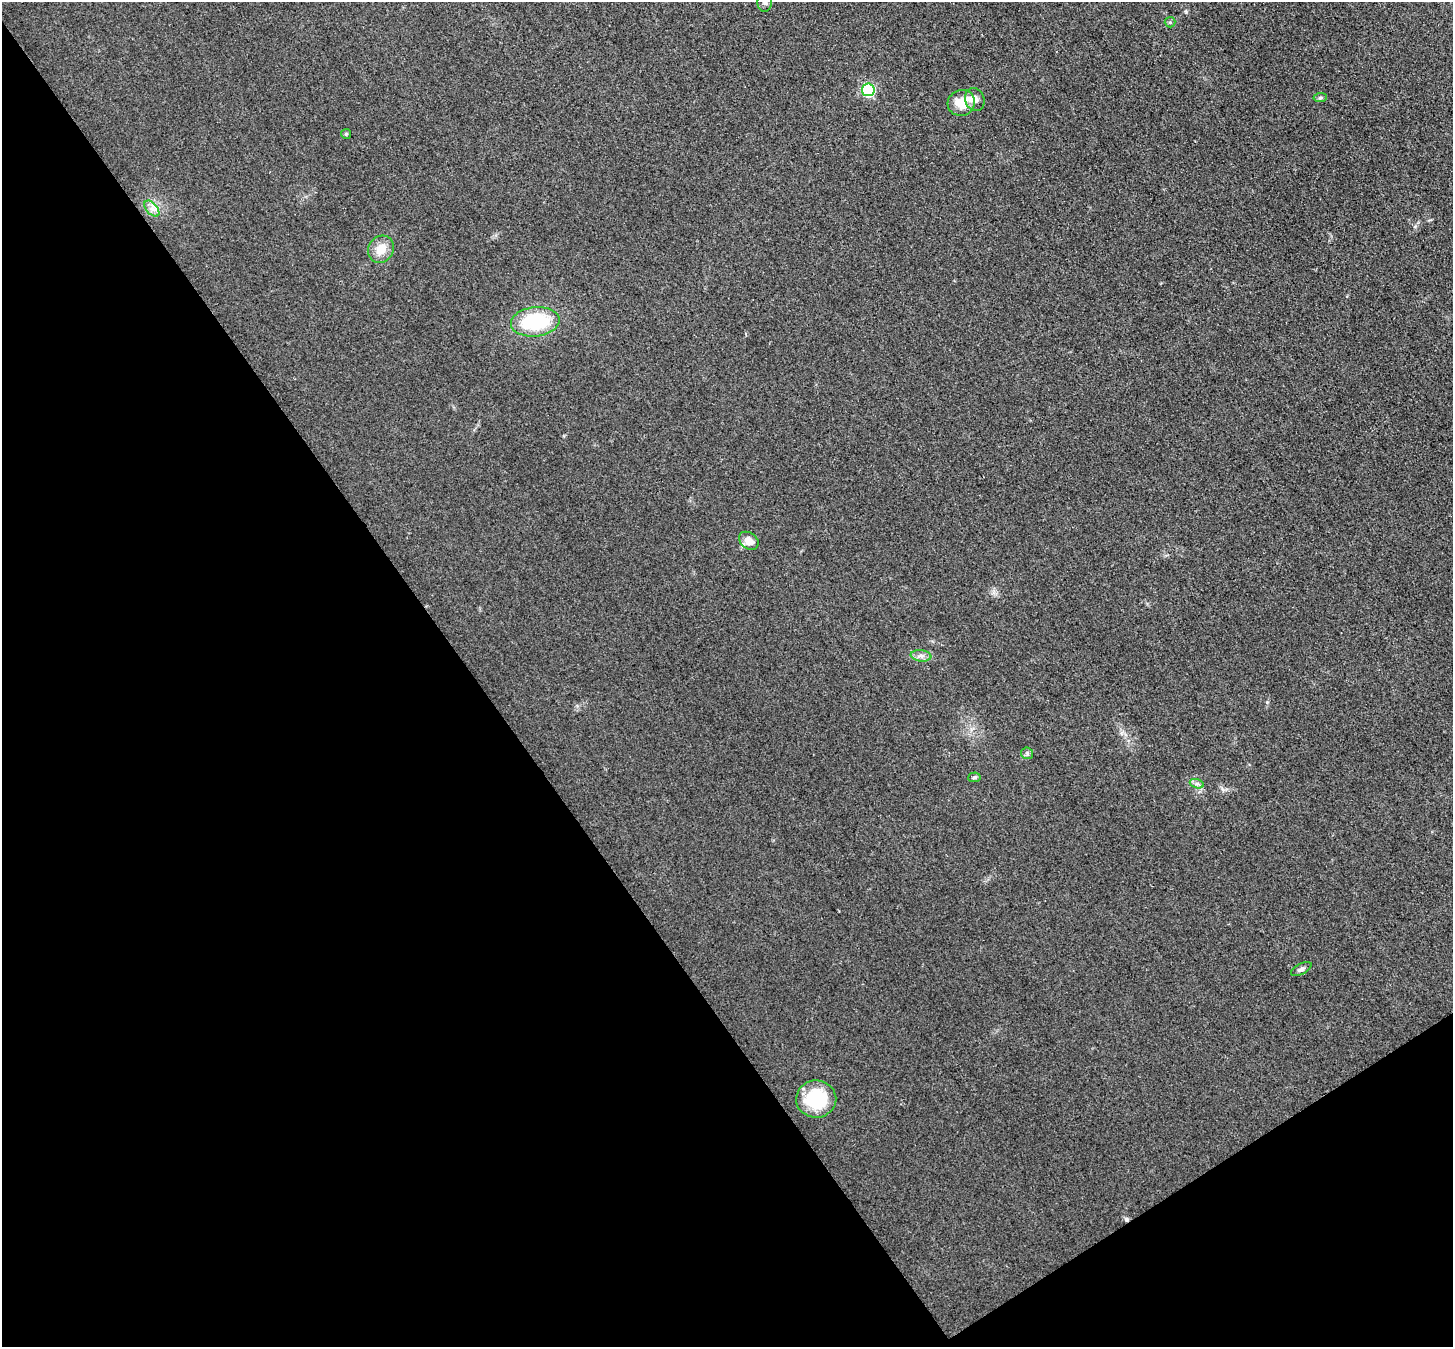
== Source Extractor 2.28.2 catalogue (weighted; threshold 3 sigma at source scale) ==
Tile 14 of 4 x 4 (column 2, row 4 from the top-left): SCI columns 1531-2981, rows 209-1553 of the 5962 x 5933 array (HDU 1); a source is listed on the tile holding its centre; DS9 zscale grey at full resolution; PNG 1455 x 1349 px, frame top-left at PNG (2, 2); each listed source drawn as its Kron ellipse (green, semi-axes under 4 px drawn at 4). Shown black and unused: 37% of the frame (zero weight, under 3 of 4 exposures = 7% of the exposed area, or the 3 px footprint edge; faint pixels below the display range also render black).
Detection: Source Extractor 2.28.2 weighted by HDU 2 'WHT'; one run over the whole footprint, this tile lists its part. Background 0.0546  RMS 0.0095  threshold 0.0427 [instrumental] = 3 sigma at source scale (4.5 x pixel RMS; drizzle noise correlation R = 1.50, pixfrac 1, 0.05/0.05 arcsec/px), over >= 5 px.
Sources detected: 20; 1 cosmic-ray / hot-pixel residue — neither listed nor drawn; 2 inside a brighter listed object's ellipse — not listed separately; the other 17 listed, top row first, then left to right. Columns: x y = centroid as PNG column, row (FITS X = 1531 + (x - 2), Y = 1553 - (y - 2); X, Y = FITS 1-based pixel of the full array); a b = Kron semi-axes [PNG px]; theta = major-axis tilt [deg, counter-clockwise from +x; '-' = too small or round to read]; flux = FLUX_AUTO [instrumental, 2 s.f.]
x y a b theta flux
765 2 10 7 89 3.7
1170 22 5 5 - 1.3
868 90 6 6 - 120
1320 98 7 4 6 1.6
975 99 11 9 -68 6.9
961 103 14 13 - 18
346 134 5 5 - 1.1
152 209 9 5 -49 5.2
381 249 14 12 55 15
535 322 24 14 6 71
749 541 11 8 -36 8.4
921 656 10 5 -8 4
1027 753 6 5 - 2
974 777 6 4 5 1.8
1197 784 7 4 -18 2.4
1301 969 11 5 27 3
816 1099 20 18 0 54
Isophote crosses this tile's border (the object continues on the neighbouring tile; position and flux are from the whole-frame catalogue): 1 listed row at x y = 765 2
Unlisted compact peaks at least as high as the median listed source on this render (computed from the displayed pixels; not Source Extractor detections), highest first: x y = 1186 12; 1267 702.